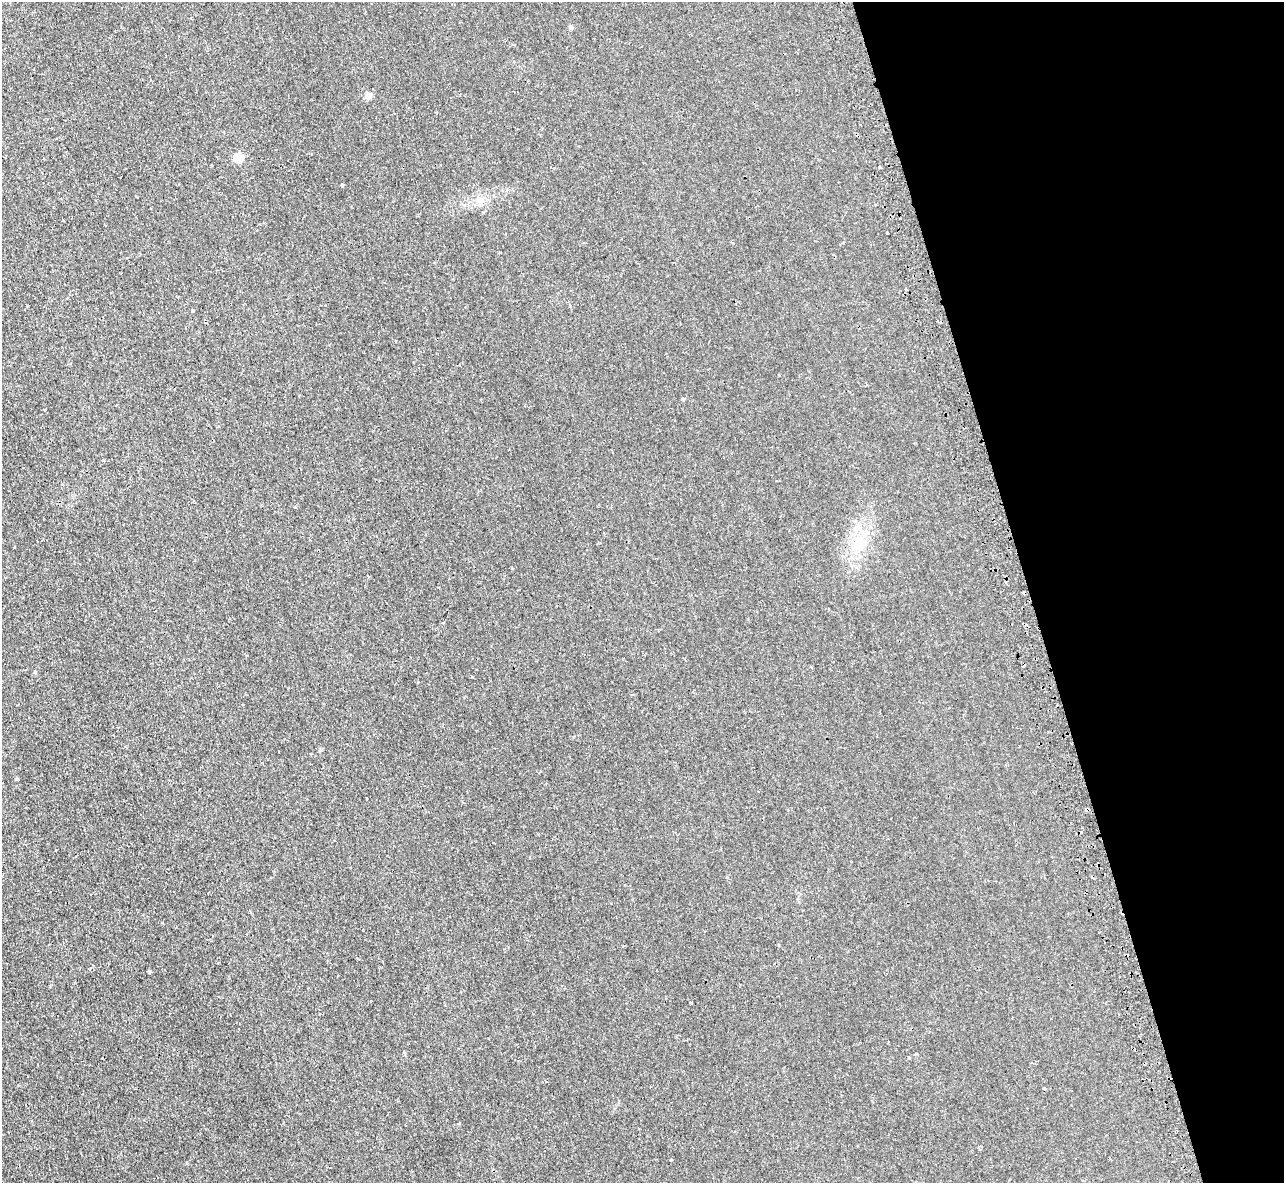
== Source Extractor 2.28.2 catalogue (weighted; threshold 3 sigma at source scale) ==
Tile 12 of 4 x 4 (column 4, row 3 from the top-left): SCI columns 3896-5177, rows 1360-2540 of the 5225 x 5202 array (HDU 1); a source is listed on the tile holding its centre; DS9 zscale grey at full resolution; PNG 1286 x 1185 px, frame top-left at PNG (2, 2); no overlay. Shown black and unused: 20% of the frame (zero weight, under 2 of 3 exposures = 4% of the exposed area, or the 3 px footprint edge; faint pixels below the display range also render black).
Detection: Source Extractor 2.28.2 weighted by HDU 2 'WHT'; one run over the whole footprint, this tile lists its part. Background 0.00208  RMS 0.0037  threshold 0.0165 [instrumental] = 3 sigma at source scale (4.5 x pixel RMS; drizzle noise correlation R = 1.50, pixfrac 1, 0.05/0.05 arcsec/px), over >= 5 px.
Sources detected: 22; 3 cosmic-ray / hot-pixel residue — not listed; the other 19 listed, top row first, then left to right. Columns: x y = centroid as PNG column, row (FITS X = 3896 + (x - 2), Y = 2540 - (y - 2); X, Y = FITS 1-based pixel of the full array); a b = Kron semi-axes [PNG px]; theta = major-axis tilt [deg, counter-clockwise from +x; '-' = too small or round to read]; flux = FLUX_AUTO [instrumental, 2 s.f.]
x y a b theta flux
368 96 4 4 - 6.3
238 157 5 5 - 14
879 167 4 3 - 0.47
342 185 3 3 - 1.1
887 232 3 3 - 0.95
906 289 3 2 - 0.71
683 399 4 4 - 0.43
44 410 3 2 - 0.34
859 542 24 14 -86 8.9
368 576 3 3 - 0.97
35 672 5 4 - 0.5
472 677 4 3 - 0.29
321 750 5 4 - 0.51
17 779 4 3 - 0.84
367 798 3 2 - 0.28
1087 809 4 3 - 1.4
149 971 3 3 - 0.7
691 1003 3 2 - 0.35
671 1160 3 3 - 0.34
Overlapping masked pixels (flux is a lower limit): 1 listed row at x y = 1087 809